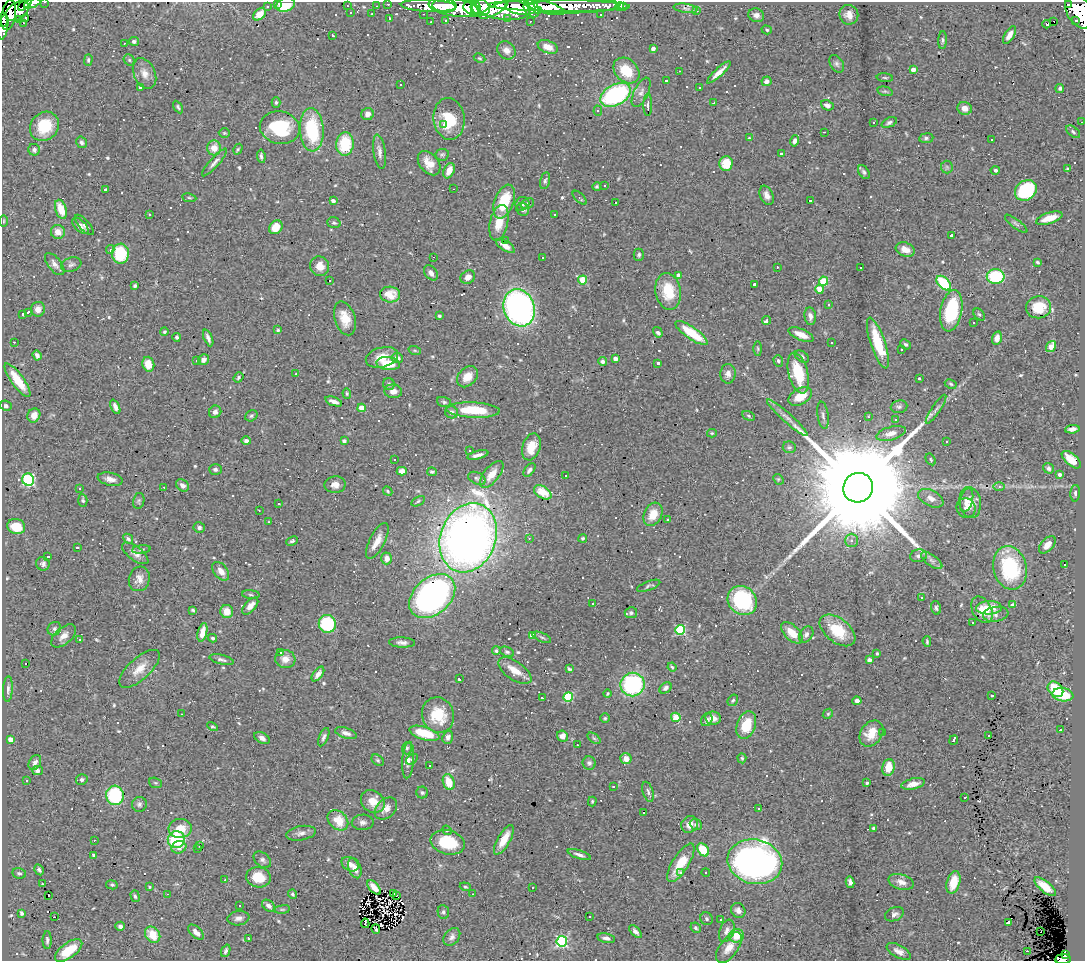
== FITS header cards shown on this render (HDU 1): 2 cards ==
NAXIS1  =                 1083
NAXIS2  =                  959

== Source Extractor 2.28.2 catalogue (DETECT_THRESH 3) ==
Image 1083 x 959 px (HDU 1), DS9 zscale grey, 1 PNG px = 1 image px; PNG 1087 x 963 px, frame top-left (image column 1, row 959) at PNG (2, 2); each listed source drawn as its Kron ellipse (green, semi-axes under 4 px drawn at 4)
Background 1.1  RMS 0.063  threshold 0.188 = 3 sigma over >= 5 px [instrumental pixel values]
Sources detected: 706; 1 with non-positive FLUX_AUTO (blend fragments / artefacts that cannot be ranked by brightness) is neither listed nor drawn; of the other 705, the 500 brightest by FLUX_AUTO listed and drawn (205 fainter detections omitted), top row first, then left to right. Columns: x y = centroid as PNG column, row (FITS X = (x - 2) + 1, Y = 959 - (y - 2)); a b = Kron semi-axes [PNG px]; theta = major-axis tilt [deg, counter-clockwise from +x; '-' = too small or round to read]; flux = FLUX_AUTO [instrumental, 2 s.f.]
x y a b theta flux
45 2 3 2 - 20
32 3 9 4 20 320
278 3 3 3 - 29
25 4 8 3 38 380
388 4 3 3 - 41
286 5 10 7 19 130
444 5 12 7 -6 1300
1068 5 4 3 - 600
267 6 3 3 - 13
347 6 3 2 - 5.3
376 6 3 2 - 6.4
428 6 28 6 -3 1200
559 6 71 6 -1 920
574 6 45 7 1 1000
454 7 25 9 -10 3400
481 7 9 8 - 1700
521 7 15 7 -8 1900
545 7 20 6 -15 1800
620 7 4 3 - 18
623 7 3 3 - 21
471 8 8 6 -29 1300
476 8 9 5 -84 1000
503 8 27 11 -8 3900
686 8 12 4 -8 10
532 9 9 7 -54 1200
494 10 15 4 27 780
17 11 13 8 34 1200
538 11 4 4 - 470
697 11 3 3 - 7
1079 11 19 12 -59 2700
351 13 3 3 - 6
259 14 7 5 40 43
372 14 3 2 - 9.1
423 14 3 2 - 6.6
9 15 15 7 80 1800
601 15 3 3 - 10
756 15 8 6 -19 19
849 15 10 9 - 34
26 18 3 3 - 500
390 18 3 3 - 6.5
508 18 4 3 - 8.4
19 19 3 2 - 7.7
3 20 6 3 -86 380
1076 20 3 3 - 52
446 21 3 2 - 13
530 21 3 2 - 9.9
1054 21 3 2 - 290
431 22 3 2 - 5.2
24 23 3 2 - 46
1047 24 4 3 - 30
3 27 13 4 79 580
767 30 5 4 - 6
333 35 3 3 - 11
1009 35 10 4 58 27
943 40 9 4 87 8.4
134 41 5 4 - 11
124 43 3 2 - 7.5
548 47 10 6 -22 40
653 49 4 3 - 20
506 50 10 8 -40 27
479 58 6 4 -26 5.6
88 60 6 4 88 7.6
129 60 6 5 - 6.7
837 64 10 6 -58 13
626 70 14 11 -44 120
913 70 4 4 - 37
679 71 3 2 - 6.3
719 72 15 4 42 30
145 73 16 10 -66 40
885 78 8 3 -5 5.7
666 81 3 3 - 9.5
767 81 5 5 - 20
401 85 3 3 - 38
140 87 3 3 - 5.8
699 88 3 3 - 11
1060 88 4 4 - 8.6
885 91 8 4 -13 7.4
641 92 16 7 65 25
616 95 16 10 28 610
276 102 5 4 - 7.6
714 103 3 3 - 9.5
648 105 11 4 90 25
827 105 6 5 - 20
178 107 7 4 -60 7.4
965 108 7 6 - 36
598 111 5 4 - 7.3
368 114 6 6 - 23
449 119 21 15 -83 110
874 122 3 3 - 19
889 122 8 4 24 11
1082 122 3 2 - 6.5
443 125 3 2 - 17
44 126 16 13 47 150
280 128 20 16 -11 240
312 130 21 12 -87 280
824 132 3 2 - 5.8
1073 132 8 5 -40 8.8
224 133 6 4 0 5.9
749 138 4 3 - 6.6
926 138 7 4 7 9.2
992 140 3 3 - 23
795 141 6 4 77 16
81 142 6 5 - 11
345 144 12 9 85 180
214 148 7 7 - 48
238 149 6 3 60 5.5
34 150 6 5 - 12
379 152 17 6 -82 26
781 154 4 3 - 20
442 155 7 6 - 7.8
261 156 7 3 -83 9.9
214 162 18 4 48 19
429 163 14 9 -50 57
726 163 7 6 - 93
947 167 6 6 - 9
1068 169 3 3 - 11
995 170 4 4 - 9.9
449 171 8 5 66 45
864 172 7 5 -58 9.4
545 181 8 5 78 10
597 186 4 3 - 6.5
605 186 3 3 - 9.4
453 189 3 2 - 7.9
105 190 3 3 - 63
1026 190 11 9 36 330
767 195 10 6 -67 25
189 198 7 3 -9 5.9
580 198 9 4 -45 9.1
333 201 4 3 - 23
810 201 3 3 - 6.9
504 202 18 9 69 150
615 202 3 3 - 460
522 204 7 6 - 15
527 204 7 5 27 11
61 209 10 5 -72 81
523 210 6 6 - 12
149 214 3 2 - 6
555 215 3 3 - 11
1049 218 14 5 18 55
4 221 6 4 89 5.5
334 223 7 5 -20 9.3
499 223 18 9 78 72
1016 224 13 4 -37 11
84 225 13 5 -48 13
80 226 10 5 -45 19
276 227 7 6 - 60
58 232 7 7 - 39
951 235 3 3 - 12
506 241 3 2 - 14
505 246 11 5 -32 28
110 250 4 3 - 7.8
905 250 10 7 -20 38
120 254 10 8 -88 220
639 255 6 5 - 8.5
433 257 3 2 - 7.3
542 257 3 3 - 190
1037 262 4 3 - 6.2
55 264 13 6 -51 23
71 265 10 7 20 14
320 266 10 9 - 42
777 267 3 3 - 6.4
861 267 3 3 - 88
431 273 8 6 -54 21
678 275 3 3 - 19
996 276 9 7 0 240
468 277 7 6 - 28
330 280 3 2 - 32
583 280 4 4 - 140
823 281 4 4 - 150
944 283 9 5 -47 230
754 284 3 3 - 12
135 286 3 3 - 7.1
819 289 4 4 - 89
668 291 18 12 -80 140
390 294 10 8 -5 36
829 305 3 3 - 9.2
1039 307 12 11 - 73
519 308 19 15 -71 1300
38 309 7 7 - 25
951 311 21 11 80 290
28 312 4 3 - 10
23 314 3 3 - 7.9
979 314 7 5 -48 7.7
439 316 3 3 - 8.9
810 316 9 5 -82 20
345 318 17 10 -72 66
767 320 4 3 - 23
974 323 3 3 - 15
278 330 4 4 - 6.9
164 332 4 4 - 6.8
658 332 5 4 - 14
691 333 19 6 -35 140
801 335 13 5 -23 43
177 337 4 4 - 11
208 338 9 4 -67 17
997 338 7 4 76 26
14 342 3 2 - 87
831 343 3 3 - 31
878 343 27 7 -71 170
905 344 6 4 -42 8.1
1051 346 6 4 55 64
758 349 7 3 -89 5.4
901 349 3 2 - 14
415 351 6 4 -19 6.6
37 355 5 4 - 14
382 357 16 10 15 63
802 357 8 5 -34 10
397 358 5 5 - 26
615 359 4 3 - 28
203 360 5 5 - 19
196 361 3 3 - 41
603 361 4 4 - 16
778 361 6 4 -75 8
658 363 3 3 - 23
148 364 7 6 - 57
388 364 12 6 -6 98
798 373 21 9 -76 190
296 374 3 2 - 20
728 374 10 7 88 23
239 377 5 4 - 8
467 377 12 9 45 55
919 379 3 3 - 18
17 380 20 6 -54 94
389 384 6 5 - 7.7
951 384 6 4 -27 6.1
393 391 9 7 -6 26
347 393 5 4 - 6.3
800 396 13 8 30 84
334 401 9 4 -20 21
444 402 7 5 -20 8.7
6 406 6 5 - 8.4
115 407 7 4 -64 21
899 407 8 6 8 9.5
362 408 4 4 - 71
936 409 17 3 56 14
473 410 27 7 -3 160
215 412 6 6 - 16
452 412 7 6 - 18
34 415 7 6 - 32
823 415 14 5 -81 14
251 416 6 5 - 8.3
748 416 7 4 -22 6.9
868 417 3 3 - 8.7
787 418 27 4 -42 32
896 420 3 3 - 11
1072 429 7 4 7 17
712 433 5 4 - 5.5
891 433 15 6 15 33
246 441 4 4 - 16
344 441 4 3 - 12
946 441 3 3 - 18
531 447 14 9 72 77
789 447 6 6 - 8.4
469 450 3 3 - 9.9
478 455 11 3 14 18
394 459 3 3 - 46
931 459 6 4 -59 6.3
1071 460 11 6 -41 63
1049 468 5 5 - 11
215 469 6 5 - 12
529 470 8 4 50 13
402 471 5 4 - 36
432 472 5 3 - 6.9
492 474 16 7 52 55
1060 474 3 3 - 15
565 475 3 2 - 7.5
477 478 9 6 -25 9.5
110 479 12 6 -12 28
778 479 6 4 -43 5.8
28 480 6 5 - 490
182 485 7 5 -39 19
335 485 10 8 1 28
164 487 3 2 - 10
999 487 6 4 1 7.3
80 488 3 3 - 5.7
858 488 15 14 - 220000
388 491 5 4 - 5.8
543 492 9 6 -31 55
1075 493 8 4 86 11
931 498 14 8 -27 29
83 500 6 4 -86 8.6
966 500 12 6 77 21
139 501 8 5 78 8.7
418 501 7 4 31 7
970 502 15 11 -81 45
278 503 3 3 - 10
966 508 10 9 - 20
259 510 3 2 - 6.7
653 514 12 9 63 67
667 520 3 3 - 7.1
269 522 3 2 - 6.3
16 527 9 7 -18 100
199 528 5 5 - 13
468 538 35 27 69 3700
529 538 3 2 - 9.6
583 538 4 4 - 6.7
128 539 5 4 - 8.9
852 540 7 6 - 13
292 541 6 4 23 7.3
377 541 20 7 63 44
1047 545 10 6 47 32
77 548 3 3 - 7.5
141 550 9 3 6 7.5
135 553 15 7 -37 26
919 556 8 6 11 15
48 557 3 3 - 13
387 558 6 5 - 32
932 561 12 5 -36 16
43 564 7 6 - 14
1064 565 3 3 - 81
1010 568 22 16 -76 330
221 571 11 6 -52 29
139 579 12 10 74 33
649 586 12 4 20 9.2
251 595 9 3 -5 6.6
432 596 26 18 41 1600
921 598 3 3 - 27
742 600 16 13 -45 350
593 603 3 3 - 42
1013 605 4 3 - 36
250 606 10 5 48 34
936 608 7 5 -73 9.4
989 608 13 6 2 54
193 610 4 3 - 5.9
982 610 14 9 -61 37
227 611 7 6 - 45
631 613 6 5 - 11
996 614 13 7 9 26
972 623 3 3 - 19
327 624 9 8 - 250
54 629 7 6 - 12
680 630 5 5 - 330
838 630 21 12 -38 150
202 632 9 4 77 39
792 633 13 7 -44 70
532 635 4 4 - 47
806 635 9 6 57 16
64 636 15 8 41 31
542 637 10 4 -23 8.8
213 638 4 4 - 7.4
80 640 3 3 - 7.2
927 641 5 3 - 6
402 642 13 5 -2 18
496 651 4 4 - 7.2
280 652 3 3 - 15
507 652 7 5 -22 8.3
877 654 3 3 - 5.3
285 659 10 9 - 33
221 660 12 4 -13 13
869 660 4 4 - 21
26 663 3 3 - 20
672 667 5 4 - 5.5
139 669 25 10 43 62
569 669 4 3 - 6.7
515 671 19 9 -35 59
318 674 8 4 53 21
459 679 3 3 - 11
632 685 12 12 - 480
666 688 7 5 35 11
8 689 13 4 87 16
1055 689 9 6 -44 140
608 694 4 3 - 5.7
1063 695 10 6 -9 110
992 696 3 3 - 110
568 697 5 4 - 260
542 698 3 3 - 12
733 700 6 5 - 7.3
857 701 4 4 - 12
182 714 3 2 - 6.1
828 714 5 4 - 6.5
438 715 18 16 -72 140
676 717 5 4 - 56
605 718 4 4 - 5.6
713 718 8 6 -8 30
707 720 7 5 62 12
746 725 14 9 71 120
213 726 6 4 -32 6.9
1061 730 2 2 - 5.4
346 733 11 5 -18 18
424 733 15 6 -17 150
871 733 14 10 53 80
882 733 3 3 - 21
988 735 3 3 - 45
563 736 6 5 - 30
324 737 10 4 66 12
448 737 7 5 70 14
262 738 8 5 -30 18
594 738 7 4 -36 7.5
10 739 4 4 - 44
954 740 5 3 - 32
577 745 3 2 - 7.7
407 748 6 5 - 7.9
742 758 5 4 - 6.4
412 759 7 4 37 6.7
626 759 5 5 - 36
378 760 7 5 -41 8.3
408 760 18 6 86 24
35 762 8 5 59 18
589 763 7 6 - 12
429 766 3 3 - 20
889 767 8 6 78 61
37 771 5 4 - 12
82 779 6 5 - 13
27 780 3 3 - 10
449 782 8 5 -70 80
155 783 7 5 -20 6.9
867 783 3 3 - 6.1
913 784 12 5 13 28
613 786 3 3 - 42
648 792 10 5 -73 13
422 793 6 6 - 8.9
115 795 10 8 -77 280
964 798 3 3 - 29
373 801 12 10 -38 55
592 801 5 3 - 5.6
139 804 7 7 - 13
386 809 13 9 44 34
759 809 3 3 - 57
644 812 3 3 - 180
338 820 11 8 -44 52
363 822 11 8 2 19
690 824 9 8 - 32
696 825 6 5 - 8.1
180 828 11 9 5 70
874 829 4 3 - 15
447 830 5 4 - 6.3
301 833 15 7 10 22
94 840 3 2 - 12
176 840 9 8 - 310
504 840 17 6 60 68
448 842 17 12 -14 160
200 846 3 3 - 9.7
179 847 7 6 - 28
198 848 3 3 - 8.1
703 850 7 5 -52 120
94 855 4 3 - 7.1
579 855 12 4 -18 16
262 860 10 7 -40 15
755 862 27 22 -13 1700
681 863 22 8 58 100
350 864 9 6 -29 27
355 868 10 6 -70 28
39 870 6 4 -59 8.9
680 872 4 4 - 11
706 872 4 4 - 6.5
19 873 7 5 -11 8.8
258 877 12 10 -12 98
225 880 3 2 - 6.3
850 882 6 4 -77 9
901 882 13 7 -17 31
953 882 11 6 74 86
42 884 3 3 - 11
112 885 6 4 -11 6.6
150 887 3 3 - 5.1
374 887 9 4 -48 32
465 887 5 4 - 5.2
1045 887 13 5 -39 69
532 888 3 2 - 12
167 894 3 2 - 6.4
292 894 4 3 - 6.6
393 894 3 3 - 7.5
473 894 3 2 - 5.6
396 895 3 2 - 6.6
49 896 3 2 - 25
135 896 6 4 -74 7.8
240 906 3 3 - 17
269 906 7 5 -37 15
282 909 8 4 8 6.6
738 910 8 7 - 17
443 912 7 5 -81 8.1
21 913 4 3 - 11
894 914 10 6 22 15
589 916 3 2 - 5.2
55 917 3 2 - 45
238 918 11 7 8 21
707 919 6 6 - 10
721 919 3 2 - 7.1
1009 922 3 3 - 35
365 923 4 2 - 10
120 926 5 4 - 12
696 928 5 4 - 7.6
376 929 5 2 - 7.9
727 931 11 7 69 20
196 932 9 5 -43 28
635 932 8 4 -47 14
1041 932 3 2 - 18
153 935 9 7 -53 78
736 936 7 7 - 63
452 937 10 7 49 18
248 938 3 3 - 10
606 938 9 4 -11 15
47 940 9 4 -90 11
562 941 5 5 - 550
729 947 18 9 53 46
69 950 16 7 36 110
226 951 6 4 68 9.4
899 951 13 6 -29 24
1027 951 2 2 - 31
1066 955 4 3 - 240
1063 959 8 5 5 620
At the frame edge (FLAGS 8, measured only in part): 7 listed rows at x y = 45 2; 32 3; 278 3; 286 5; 1079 11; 3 27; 1063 959
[205 fainter detections neither listed nor drawn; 1 non-positive-flux detection neither listed nor drawn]